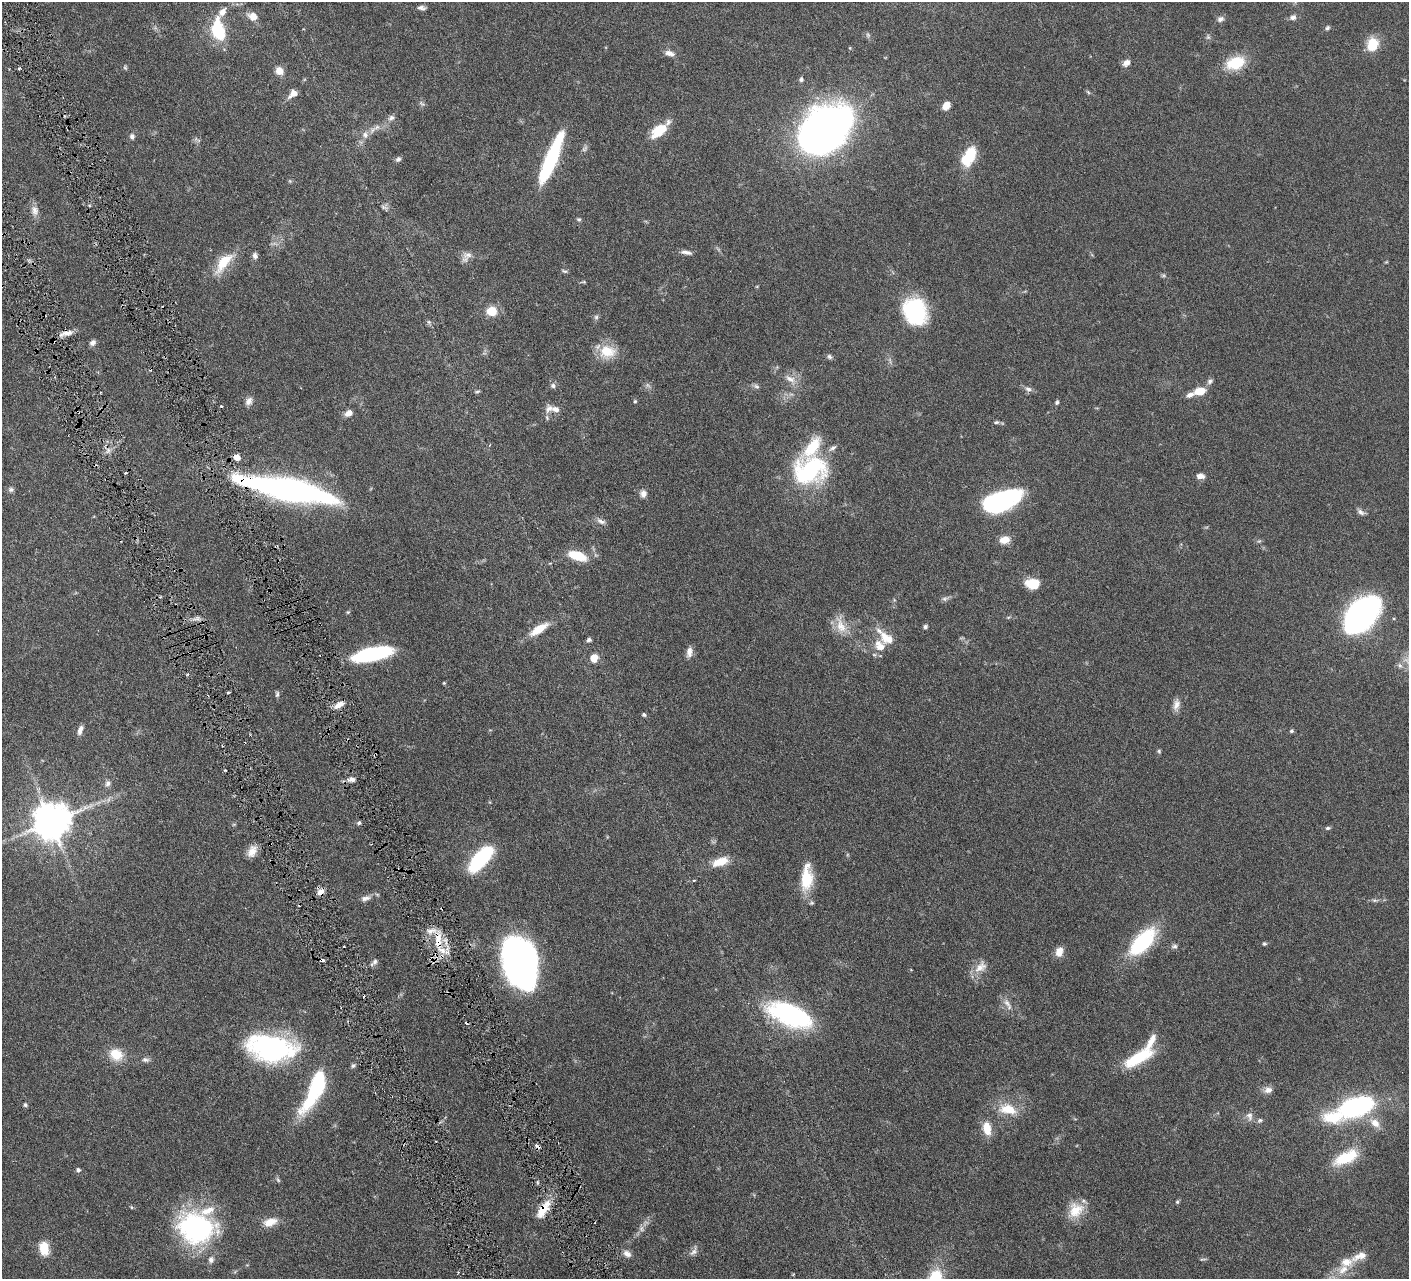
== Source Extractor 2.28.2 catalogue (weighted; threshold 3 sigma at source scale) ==
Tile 11 of 4 x 4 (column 3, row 3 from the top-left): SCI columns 2819-4225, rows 1582-2858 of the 5639 x 5584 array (HDU 1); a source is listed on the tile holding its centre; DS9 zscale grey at full resolution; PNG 1411 x 1281 px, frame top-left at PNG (2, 2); no overlay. Shown black and unused: <1% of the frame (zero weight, under 3 of 6 exposures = <1% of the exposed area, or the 3 px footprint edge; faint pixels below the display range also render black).
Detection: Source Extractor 2.28.2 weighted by HDU 2 'WHT'; one run over the whole footprint, this tile lists its part. Background 0.0705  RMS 0.0033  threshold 0.0136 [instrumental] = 3 sigma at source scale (4.09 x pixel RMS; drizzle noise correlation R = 1.36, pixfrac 0.8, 0.05/0.05 arcsec/px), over >= 5 px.
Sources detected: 181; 7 too faint to see at this stretch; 4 inside a brighter object's white glare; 8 cosmic-ray / hot-pixel residue — not listed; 16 inside a brighter listed object's ellipse — not listed separately; the other 146 listed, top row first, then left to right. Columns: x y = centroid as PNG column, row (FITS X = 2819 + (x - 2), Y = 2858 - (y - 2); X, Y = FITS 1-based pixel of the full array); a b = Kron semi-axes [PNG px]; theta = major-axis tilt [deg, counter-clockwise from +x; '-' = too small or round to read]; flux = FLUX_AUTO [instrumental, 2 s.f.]
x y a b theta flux
422 8 9 5 -9 0.98
253 16 9 7 -24 3.2
1293 17 9 7 11 1.2
1220 19 9 7 22 1.1
218 28 21 14 65 10
1327 28 6 5 - 0.58
1373 44 13 11 70 7.5
670 53 13 7 -17 1.7
1126 63 10 7 40 1.5
1235 63 22 14 18 9.8
19 68 4 3 - 0.36
125 68 7 5 -68 0.45
279 71 8 7 - 3
801 79 6 5 - 0.73
1088 92 7 4 -45 0.44
293 94 11 7 38 2.4
422 104 9 5 -44 0.69
946 105 9 6 54 3.2
391 118 10 7 29 1.1
826 129 46 31 39 210
372 130 12 7 53 1.6
659 130 20 11 40 8.3
365 135 10 8 -78 1.7
132 136 8 7 - 0.92
969 156 22 11 62 11
398 159 7 6 - 0.79
551 159 51 10 68 32
384 207 10 5 -24 0.85
34 210 15 11 -77 2.2
579 219 6 5 - 0.5
686 252 15 5 -10 1.4
467 255 15 10 3 2.1
255 256 7 6 - 1.1
224 263 34 13 51 8
564 271 8 4 -25 0.49
584 282 6 4 -18 0.32
491 311 9 8 - 6.7
915 312 27 21 -62 28
596 317 6 6 - 0.66
429 322 7 4 -89 0.5
66 333 19 6 13 2.3
93 343 8 6 42 1.2
607 351 22 17 2 7.3
829 356 8 6 -45 0.72
790 379 19 9 -38 2.9
1210 381 8 6 38 0.91
553 386 7 6 - 0.89
756 386 9 6 -21 0.79
1028 389 10 7 -18 1.2
477 391 7 3 9 0.44
1200 391 12 8 8 5
249 401 11 8 56 1.6
635 401 5 4 - 0.4
1057 402 6 5 - 0.56
549 408 13 9 53 2
349 413 9 6 25 2.1
996 422 7 5 -6 0.59
237 457 6 5 - 2.9
810 470 42 34 14 34
1200 476 9 6 -5 1.6
11 490 8 6 4 0.79
296 490 90 22 -14 89
643 494 9 8 - 1.6
1002 500 37 17 21 42
1361 512 12 6 -34 1.1
601 521 13 6 -26 1.3
1005 540 11 8 8 3.6
577 556 21 10 -18 7.7
1033 584 15 10 -7 6.6
945 599 10 6 10 0.89
348 612 6 4 44 0.38
1362 614 31 18 49 120
1008 617 6 4 -17 0.36
841 626 26 12 -73 5
925 626 5 5 - 0.65
539 629 23 8 33 6
589 640 6 5 - 0.68
879 646 41 17 87 6.9
689 652 12 7 80 1.9
372 654 39 12 11 27
594 658 8 8 - 3.2
1400 666 8 6 -58 0.97
444 683 4 4 - 0.33
228 693 4 3 - 0.35
277 694 8 5 88 0.62
339 705 13 7 30 2.5
1176 705 16 8 80 2.1
644 715 6 5 - 0.49
80 730 12 6 71 1.6
1292 731 5 4 - 0.52
1159 751 6 5 - 0.43
225 770 3 3 - 0.28
351 779 9 5 2 1.5
108 783 9 7 77 1.1
51 822 11 10 - 850
359 823 6 4 3 0.63
234 824 6 3 19 0.31
1328 828 7 5 2 0.59
270 844 3 2 - 0.27
252 851 14 9 63 2.9
481 858 26 11 49 32
720 862 22 10 18 5
807 878 32 13 86 9.7
694 880 4 3 - 0.28
321 892 10 7 43 1.9
365 898 15 7 16 1.7
1375 900 10 4 0 0.75
438 941 28 10 -88 7.4
1142 942 35 16 47 25
1264 944 6 5 - 0.46
1174 946 8 6 6 0.82
1059 952 11 8 72 2.7
374 962 12 5 45 0.99
523 963 47 29 -61 100
980 967 21 13 45 3.8
1008 1004 20 7 -60 2.2
789 1015 42 19 -23 49
277 1050 55 26 8 42
116 1055 18 15 -31 5.7
1138 1058 38 13 30 13
145 1060 10 7 -6 1
353 1066 6 6 - 0.58
316 1088 44 12 65 33
1268 1090 11 8 15 1.9
25 1105 5 5 - 0.58
1356 1106 34 17 15 47
1008 1109 27 15 -13 7.2
1249 1116 13 9 -82 1.7
1260 1120 8 6 20 0.72
1375 1123 16 10 -37 3.6
987 1128 15 9 -77 5
1346 1157 32 13 26 11
78 1170 6 6 - 0.63
278 1180 8 4 -54 0.51
1177 1202 5 4 - 0.41
131 1207 5 3 - 0.28
543 1210 27 10 57 5.9
1076 1210 22 18 48 6.3
270 1222 19 10 17 3.6
195 1228 43 34 -15 45
44 1248 13 9 -82 6.8
693 1251 15 7 60 1.3
627 1254 11 8 -33 1.6
1360 1256 24 10 22 3.5
1203 1259 10 3 9 0.39
1343 1269 18 12 34 4.8
Overlapping masked pixels (flux is a lower limit): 6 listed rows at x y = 296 490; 270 844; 321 892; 438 941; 523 963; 543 1210
Isophote crosses this tile's border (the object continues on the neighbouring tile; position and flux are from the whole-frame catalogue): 1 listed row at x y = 1362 614